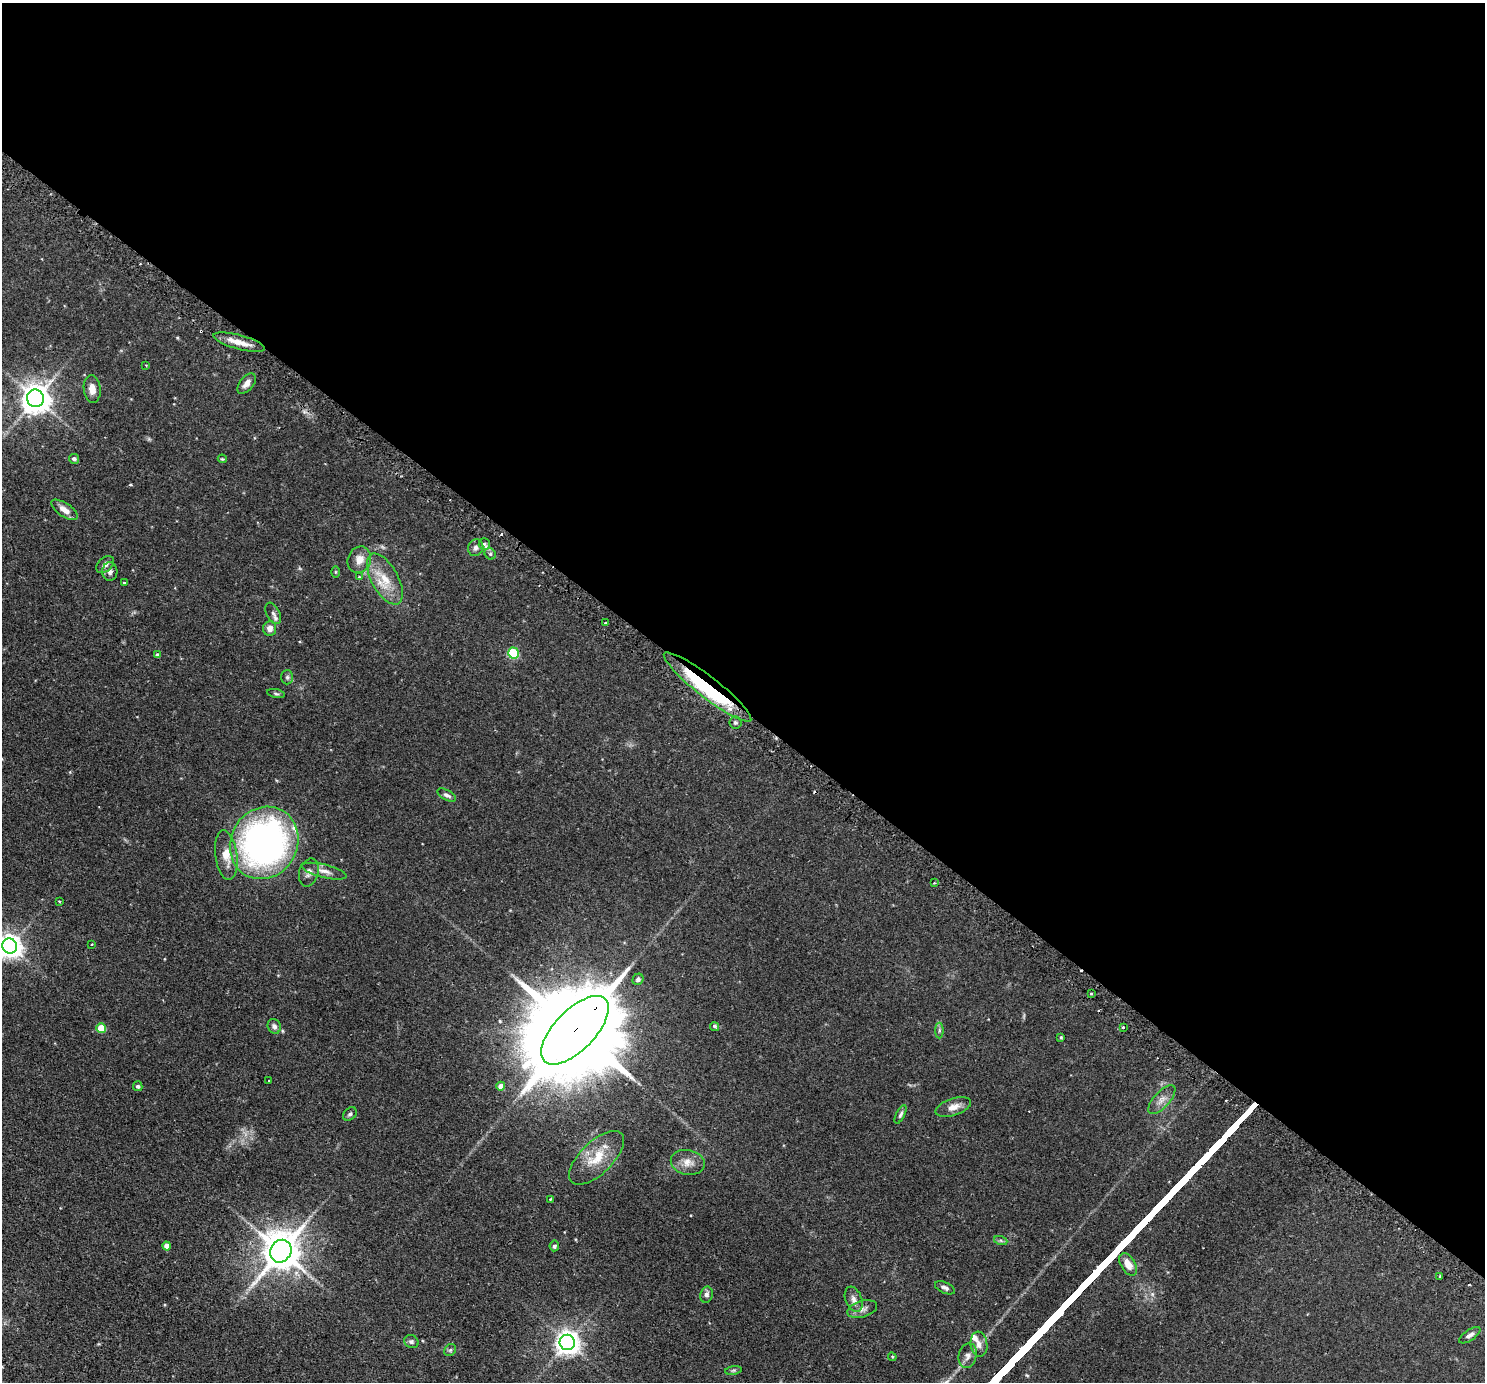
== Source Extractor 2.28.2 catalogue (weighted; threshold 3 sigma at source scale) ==
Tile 3 of 4 x 4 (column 3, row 1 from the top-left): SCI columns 3015-4497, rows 4325-5704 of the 6028 x 6032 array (HDU 1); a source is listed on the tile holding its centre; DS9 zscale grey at full resolution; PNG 1487 x 1384 px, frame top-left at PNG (2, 3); each listed source drawn as its Kron ellipse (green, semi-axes under 4 px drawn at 4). Shown black and unused: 51% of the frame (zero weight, under 2 of 3 exposures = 4% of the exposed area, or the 3 px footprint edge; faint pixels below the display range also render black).
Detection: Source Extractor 2.28.2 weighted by HDU 2 'WHT'; one run over the whole footprint, this tile lists its part. Background 0.0765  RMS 0.005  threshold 0.0226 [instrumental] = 3 sigma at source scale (4.5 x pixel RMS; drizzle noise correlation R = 1.50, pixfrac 1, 0.05/0.05 arcsec/px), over >= 5 px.
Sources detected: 81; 1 inside a brighter object's white glare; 5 cosmic-ray / hot-pixel residue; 1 long thin detection or spike segment (spike, bleed or trail) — neither listed nor drawn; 1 inside a brighter listed object's ellipse — not listed separately; the other 73 listed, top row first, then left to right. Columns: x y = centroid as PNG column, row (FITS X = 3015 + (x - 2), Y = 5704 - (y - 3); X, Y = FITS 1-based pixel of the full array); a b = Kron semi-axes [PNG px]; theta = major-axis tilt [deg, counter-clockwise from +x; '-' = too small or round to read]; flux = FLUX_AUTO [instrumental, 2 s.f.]
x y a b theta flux
239 342 26 7 -15 5.9
146 365 3 2 - 0.39
247 384 12 6 49 2.7
92 389 14 8 -84 4
35 398 8 8 - 700
74 459 5 5 - 1.3
222 459 4 3 - 0.46
65 510 15 7 -34 3.8
484 544 6 5 - 1.1
476 548 8 7 - 1.9
490 554 6 5 - 0.92
359 560 13 11 65 4.9
105 565 10 6 43 2.1
110 572 9 7 87 1.9
336 572 6 4 -90 0.47
359 577 4 4 - 0.39
385 579 28 13 -61 11
124 583 3 2 - 0.55
273 613 11 6 -63 1.8
606 623 4 3 - 1.6
270 628 7 6 - 3.1
513 653 5 5 - 32
157 655 4 3 - 1.4
287 677 7 6 - 0.91
708 687 55 10 -38 52
276 694 9 3 -11 0.72
735 723 6 6 - 0.96
447 795 10 5 -28 1.5
264 843 37 33 60 170
226 855 25 11 -83 7.4
324 871 23 6 -14 3.3
309 873 14 9 73 2.9
934 883 3 3 - 0.43
59 901 4 2 - 0.31
92 944 3 2 - 0.37
10 946 8 7 - 420
638 979 6 5 - 1.3
1091 994 3 2 - 0.61
274 1026 7 6 - 1.9
715 1026 5 4 - 1.5
1123 1027 3 2 - 0.58
101 1028 5 5 - 12
575 1030 43 20 46 13000
939 1030 8 4 -90 0.86
1061 1037 4 3 - 0.56
269 1080 3 2 - 0.46
138 1086 5 4 - 1.2
501 1086 4 4 - 4.7
1162 1100 18 8 47 3.6
953 1107 18 8 19 4.2
350 1114 8 5 43 0.98
901 1114 10 4 64 1.2
597 1158 35 16 44 13
688 1162 17 12 -12 4.8
550 1199 3 2 - 0.42
1001 1241 7 4 -19 0.79
167 1246 4 4 - 3.5
554 1246 5 5 - 1
281 1251 12 10 57 1300
1128 1264 12 7 -60 4.9
1440 1276 3 2 - 0.65
945 1288 11 5 -24 1.5
707 1295 8 6 78 1.5
854 1299 13 8 -69 2.7
862 1309 15 8 16 2.9
1470 1335 12 5 34 1.7
411 1342 7 6 - 1.2
567 1342 8 7 - 390
979 1344 12 8 -84 2.9
450 1350 6 5 - 0.89
968 1356 12 9 76 2.7
892 1357 4 4 - 0.49
733 1370 8 4 9 0.81
Overlapping masked pixels (flux is a lower limit): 3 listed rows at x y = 239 342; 708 687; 575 1030
Isophote crosses this tile's border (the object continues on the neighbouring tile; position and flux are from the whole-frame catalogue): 1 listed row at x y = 10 946